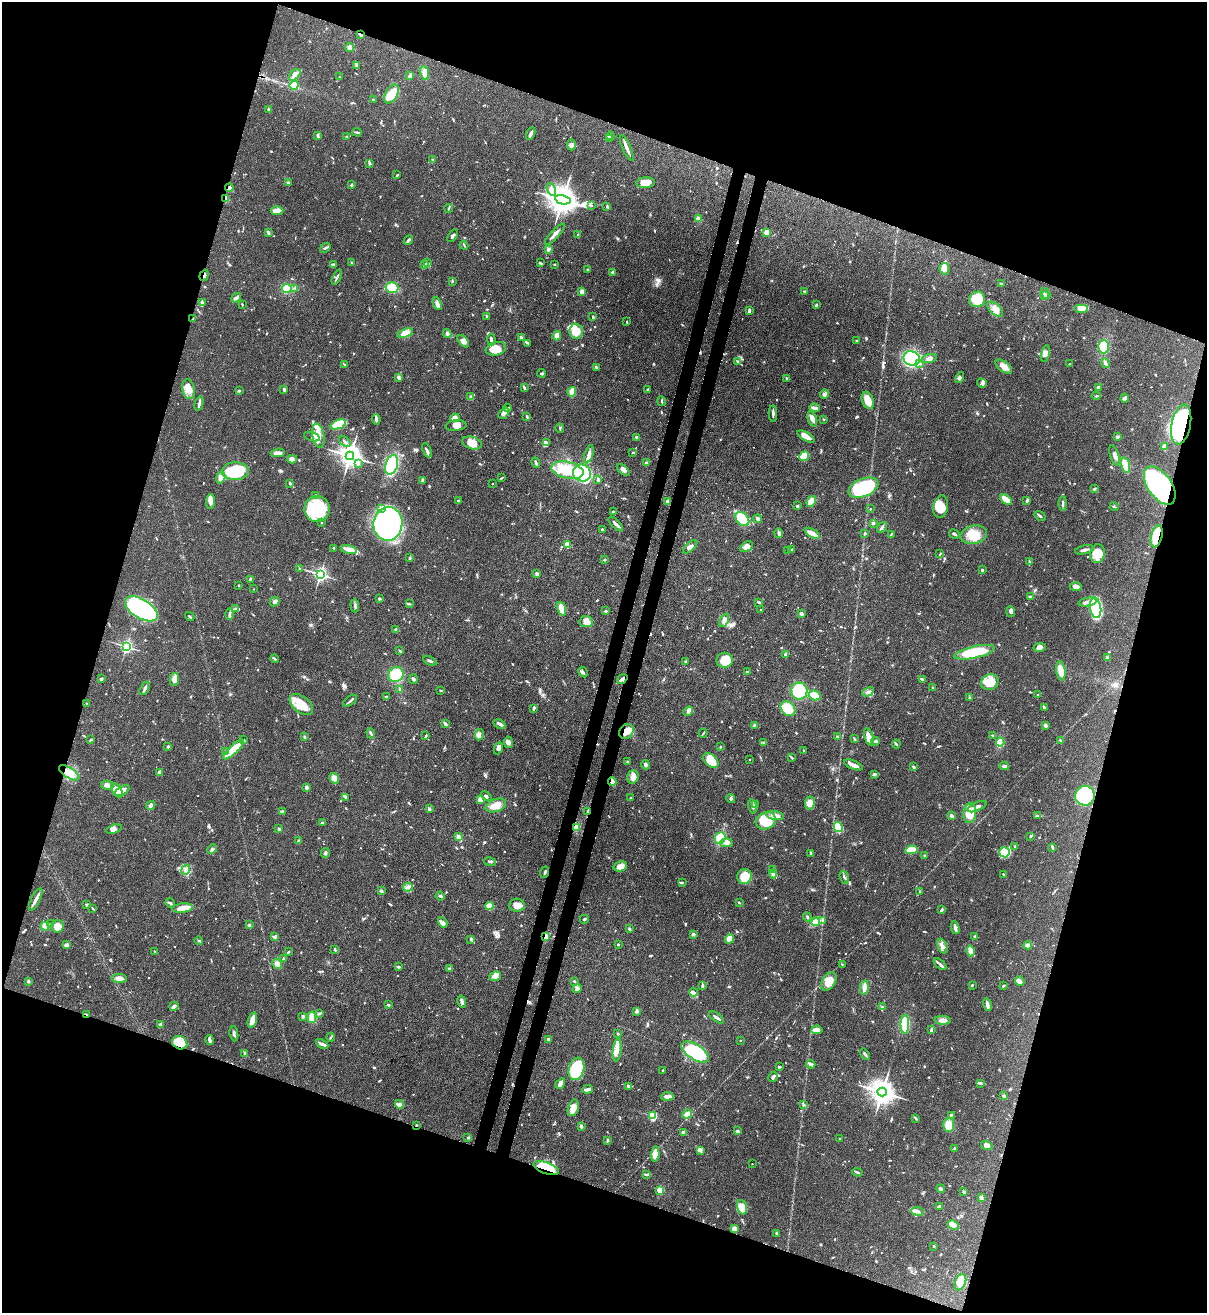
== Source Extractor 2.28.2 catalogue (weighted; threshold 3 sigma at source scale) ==
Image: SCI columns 221-5039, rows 32-5272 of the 5383 x 5305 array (HDU 1 of 3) = the unmasked area's bounding box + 8 px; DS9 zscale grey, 4 x 4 block average (1 PNG px = mean of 4 x 4 image px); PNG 1209 x 1315 px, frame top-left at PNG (2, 2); each listed source drawn as its Kron ellipse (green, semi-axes under 4 px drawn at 4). Shown black and unused: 38% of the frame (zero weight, under 3 of 4 exposures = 7% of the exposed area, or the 3 px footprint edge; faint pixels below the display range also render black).
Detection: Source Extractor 2.28.2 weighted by HDU 2 'WHT'. Background 0.105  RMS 0.0041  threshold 0.0186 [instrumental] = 3 sigma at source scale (4.5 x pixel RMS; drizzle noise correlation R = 1.50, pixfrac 1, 0.05/0.05 arcsec/px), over >= 5 px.
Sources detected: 1074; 1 too faint to see at this stretch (4 x 4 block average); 6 inside a brighter object's white glare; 6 cosmic-ray / hot-pixel residue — neither listed nor drawn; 25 coinciding with a brighter row at this scale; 61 inside a brighter listed object's ellipse — not listed separately; of the other 975, all 500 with FLUX_AUTO >= 2.02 (the completeness limit of this list) listed and drawn (475 fainter detections not listed), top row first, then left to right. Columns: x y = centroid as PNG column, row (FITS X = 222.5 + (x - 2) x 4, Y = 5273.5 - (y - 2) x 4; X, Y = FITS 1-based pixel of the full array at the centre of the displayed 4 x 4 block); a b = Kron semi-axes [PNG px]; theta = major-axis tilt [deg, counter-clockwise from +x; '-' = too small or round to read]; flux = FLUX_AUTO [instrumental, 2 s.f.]
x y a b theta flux
360 35 4 2 - 3.2
350 47 4 4 - 8.9
356 65 3 2 - 4.1
425 73 7 3 -78 30
295 75 7 3 45 10
410 75 3 3 - 6.7
340 77 4 2 - 2.3
294 85 4 4 - 26
392 94 10 6 60 47
373 100 3 2 - 3.7
269 109 3 2 - 3.8
357 132 5 2 - 3.7
531 134 6 2 65 12
317 135 4 3 - 4
347 136 3 2 - 2.9
610 136 4 2 - 4.4
610 138 3 2 - 3.1
571 145 5 4 - 10
627 148 14 2 -66 13
432 159 2 2 - 2.6
370 164 4 2 - 2.8
397 175 2 2 - 3.5
288 183 3 2 - 3
646 183 9 5 3 23
352 185 3 2 - 2.3
229 188 4 3 - 7.2
551 189 6 3 -67 11
226 198 4 2 - 8.6
563 200 8 4 -11 4600
591 205 3 2 - 2.2
607 206 3 2 - 2.6
449 208 4 2 - 2.3
277 211 6 3 1 29
698 219 4 3 - 9.5
767 232 3 3 - 28
268 233 4 2 - 4.9
555 234 14 2 48 11
578 234 2 2 - 2.1
453 236 7 2 53 4.2
408 240 5 2 - 4.3
464 245 4 2 - 2.4
325 248 6 2 40 4
549 249 3 3 - 4.3
352 263 3 2 - 2.2
428 263 3 2 - 3.5
540 263 4 2 - 4.2
555 264 2 2 - 2.8
334 265 3 2 - 9.2
424 265 3 2 - 2.8
945 269 5 5 - 16
587 270 2 2 - 2
613 272 4 2 - 3
204 275 6 2 72 3.9
337 277 8 2 64 5.5
452 281 3 2 - 2.1
1001 284 4 2 - 3.9
287 288 5 4 - 44
295 288 2 2 - 2.6
392 288 6 5 - 43
804 291 2 2 - 6.8
582 292 3 2 - 16
1045 294 6 4 -59 8.2
1044 295 2 2 - 11
236 298 5 3 - 5.8
977 299 8 7 - 56
202 302 4 2 - 3
437 304 6 3 -65 7.5
242 305 3 2 - 2.1
816 305 3 2 - 4.6
1081 308 7 4 0 19
995 309 9 5 -43 21
749 311 4 2 - 6
487 316 3 2 - 2.3
593 317 4 2 - 3.9
193 319 3 2 - 2.2
627 322 3 2 - 2.1
576 331 7 7 - 35
405 333 8 4 18 23
447 333 4 3 - 5.8
557 336 5 4 - 13
521 338 3 2 - 6
491 340 6 2 -83 7.1
463 341 7 4 -50 12
856 341 3 2 - 2.1
528 343 3 2 - 2.2
1103 347 7 5 -90 43
496 349 10 6 11 43
1045 353 8 4 77 11
929 358 8 3 16 7.8
912 359 8 7 - 250
738 362 4 2 - 2.5
1105 363 5 3 - 5.2
344 364 3 2 - 2.4
919 364 3 2 - 3.5
1069 364 2 2 - 2.2
1004 367 9 5 -36 17
596 368 3 2 - 3.2
541 373 4 2 - 4.7
399 378 3 2 - 12
786 378 4 2 - 2.9
959 378 5 3 - 4.7
982 383 5 4 - 5.7
1098 387 3 2 - 4.7
524 388 4 2 - 5
188 389 10 6 -77 25
284 389 3 2 - 5.3
648 390 3 2 - 2.7
239 391 3 2 - 2.7
572 392 5 2 - 43
824 394 4 3 - 5.4
1096 396 4 2 - 2.7
471 397 4 3 - 4.6
1125 398 4 2 - 12
868 400 9 5 -68 33
662 401 5 2 - 3.3
199 403 7 2 75 9.7
507 408 4 2 - 4.3
814 408 5 3 - 6.6
504 413 6 4 48 9.7
773 414 8 2 -89 7.1
527 417 3 2 - 3.7
455 418 5 4 - 14
376 419 5 3 - 7.7
812 419 8 3 -71 17
823 419 2 2 - 2
338 424 8 4 21 91
1181 425 20 9 79 390
456 426 10 5 6 15
560 428 5 2 - 2.2
318 436 12 6 -79 28
312 437 8 2 -17 3.9
637 437 3 2 - 4.9
806 437 9 3 -31 17
1117 437 3 3 - 6
345 442 6 2 -39 5.2
472 443 10 6 -16 28
546 443 4 3 - 8.7
1165 447 4 3 - 9
427 450 7 3 -66 7.7
633 452 2 2 - 2.6
278 453 7 3 8 16
589 454 9 3 73 11
1114 455 10 4 -72 12
350 456 4 3 - 2700
804 456 5 4 - 60
292 459 5 4 - 11
358 463 4 3 - 4.6
536 463 5 2 - 6
647 463 2 2 - 9.7
392 465 10 6 73 140
1125 465 8 4 -73 49
567 470 16 8 -13 100
623 470 8 3 -40 8.5
235 471 13 8 2 150
582 473 9 8 - 160
221 478 6 4 75 10
501 478 4 2 - 2.2
598 479 3 3 - 3.4
422 480 4 3 - 4.2
290 483 3 2 - 4.8
492 483 2 2 - 2.8
1160 486 22 12 -55 580
863 488 16 9 23 240
1094 489 3 2 - 2.8
316 495 2 2 - 3
1006 500 7 3 -37 36
1027 500 4 2 - 5.1
210 501 7 4 83 15
458 501 3 2 - 2.2
668 501 4 3 - 11
811 501 6 3 59 41
1063 504 7 2 90 5.2
797 506 3 2 - 2.9
941 507 11 7 79 41
1114 507 4 2 - 2.5
382 508 3 3 - 6.8
317 509 13 12 - 180
870 509 2 2 - 2.4
613 512 3 2 - 2.8
1040 516 6 2 -36 4.7
742 519 8 6 -46 56
758 519 4 3 - 7.3
322 523 2 2 - 7.2
873 523 2 2 - 18
388 524 17 14 81 1200
616 524 9 2 -44 9.8
882 527 6 2 55 4.5
602 529 2 2 - 3
779 533 5 3 - 5.3
812 533 8 3 -27 20
865 533 2 2 - 3.1
891 534 4 2 - 3.2
954 534 5 2 - 5.1
974 535 13 9 12 43
1157 536 11 5 75 82
567 545 4 3 - 19
690 547 9 3 42 8.8
747 547 7 4 32 16
334 548 3 2 - 2.4
349 549 8 4 -14 20
792 549 2 2 - 2.1
788 550 2 2 - 2.3
1085 550 9 2 12 8.5
940 554 4 2 - 2
1097 554 9 7 82 30
410 558 3 2 - 2.1
604 560 3 2 - 2.1
1029 561 4 2 - 3.2
299 569 3 2 - 2.8
982 570 3 2 - 3.2
320 574 2 2 - 780
537 574 3 3 - 7.8
251 579 3 3 - 6.3
239 585 2 2 - 2.1
1076 587 6 4 -3 12
254 589 2 2 - 2.4
1030 597 4 2 - 5.2
379 599 2 2 - 5.3
274 602 5 3 - 7.2
759 602 4 2 - 3.9
1088 602 9 3 10 17
409 604 3 2 - 2.4
355 606 7 2 -85 5.4
1096 608 10 5 -81 260
141 609 18 9 -32 520
235 609 4 3 - 5
561 609 7 4 -70 36
761 610 2 2 - 2.4
606 611 2 2 - 3.2
1011 612 5 3 - 7.5
801 613 2 2 - 7.1
230 614 5 2 - 6.7
190 616 5 2 - 2.8
724 620 7 4 64 11
586 622 6 5 - 16
396 630 2 2 - 9
126 646 2 2 - 630
1040 647 6 4 10 11
400 651 3 2 - 2.8
974 652 20 6 12 100
785 654 3 2 - 4.8
1107 657 3 2 - 4.6
275 659 4 2 - 3.4
725 660 8 7 - 40
430 661 7 2 -28 4.6
686 661 3 2 - 2.6
1061 671 10 4 -81 25
583 672 5 2 - 4.1
747 672 3 2 - 3.3
396 675 8 7 - 78
101 679 3 2 - 2.6
174 679 6 4 80 17
413 679 5 2 - 3.5
622 679 6 3 37 9.4
922 679 3 2 - 5.6
990 682 9 7 28 53
145 688 7 2 60 5.4
933 688 3 2 - 2.3
400 689 3 2 - 4.3
441 691 3 2 - 3.2
799 691 8 8 - 130
868 692 6 2 28 5.6
815 695 6 5 - 45
1038 695 3 2 - 3.6
386 697 2 2 - 2.4
970 698 3 2 - 2.3
350 701 8 2 36 5.1
87 703 2 2 - 2.1
301 705 13 8 -38 54
534 708 4 2 - 6.3
1044 708 4 2 - 4.6
788 709 8 6 -46 76
688 711 5 3 - 6.9
445 724 3 2 - 7.1
499 724 6 2 -26 7.7
754 725 3 3 - 3.8
1045 725 3 2 - 9.7
626 731 8 6 47 26
371 733 5 2 - 3.1
703 733 4 2 - 2.2
479 735 5 4 - 8
993 735 4 2 - 2.8
426 736 4 2 - 5
304 737 2 2 - 5.5
838 737 3 2 - 3.2
869 737 9 4 -72 15
854 739 3 2 - 2.4
91 740 4 2 - 2.5
244 740 2 2 - 2.6
876 741 4 2 - 4.5
1060 741 3 2 - 3.1
508 742 6 4 -81 8.9
1000 742 4 3 - 30
764 743 2 2 - 12
896 744 4 2 - 3.6
168 746 3 2 - 3.9
720 747 2 2 - 3.1
498 748 6 3 67 10
233 749 13 4 44 74
804 751 3 2 - 2.7
226 752 3 2 - 2.9
791 757 4 2 - 2.3
750 759 2 2 - 3.2
711 761 9 5 -41 53
628 762 3 2 - 3
645 765 5 2 - 4.3
853 765 10 2 -22 19
1004 766 5 2 - 7.7
914 767 4 2 - 3.1
160 772 4 2 - 14
69 773 11 5 -32 25
874 774 3 2 - 5
633 777 7 5 76 15
334 778 5 4 - 16
612 782 4 2 - 19
107 785 6 3 -14 16
306 787 2 2 - 27
117 790 8 4 -56 35
122 791 8 3 29 19
486 796 6 2 -41 5
1085 796 10 9 - 190
345 797 3 2 - 2.2
631 798 2 2 - 2.1
731 798 5 2 - 4.3
480 800 4 4 - 21
810 803 6 5 - 26
151 805 5 3 - 5.8
496 805 10 6 21 29
755 805 2 2 - 2.4
753 806 7 3 -75 6.7
977 807 10 2 23 13
429 809 2 2 - 21
282 811 3 2 - 3.5
588 811 4 2 - 3.4
970 813 10 6 85 41
1038 815 3 2 - 2.9
775 816 9 4 -9 17
951 816 2 2 - 9.1
766 821 10 8 25 110
322 823 3 2 - 2.1
838 827 5 4 - 51
576 828 4 3 - 15
114 829 8 3 17 16
279 829 2 2 - 10
1030 836 3 2 - 4.2
458 837 2 2 - 9.6
720 838 6 5 - 51
299 841 3 2 - 5.7
726 843 6 3 5 8.6
1015 846 2 2 - 2.4
1052 847 3 2 - 4.5
212 849 5 4 - 6.5
911 850 6 3 7 66
1005 852 5 5 - 16
325 853 5 2 - 3.9
811 854 3 3 - 7
924 856 2 2 - 2.1
490 862 6 2 -11 4.6
620 866 7 5 16 21
773 869 4 2 - 3.5
186 870 5 2 - 5.5
545 872 6 2 71 3.6
773 874 4 2 - 4.4
1003 874 3 2 - 3.5
744 876 7 7 - 51
844 878 7 2 -73 4.1
682 883 4 2 - 2.1
408 887 5 2 - 4.7
381 891 2 2 - 6
920 891 2 2 - 2.2
440 896 4 3 - 3.8
36 899 12 3 63 12
170 903 5 2 - 4.3
739 903 3 2 - 2.8
87 904 2 2 - 4.8
517 905 8 6 3 18
489 906 4 4 - 22
92 908 3 2 - 2.2
182 908 10 4 6 27
942 910 3 2 - 5.7
807 917 4 2 - 2.6
584 919 4 2 - 6.1
823 921 3 3 - 3.3
443 922 6 4 -59 10
816 922 4 3 - 41
51 923 4 2 - 2.4
249 925 3 2 - 3.3
45 926 4 3 - 11
57 926 6 6 - 22
955 928 6 2 -78 11
629 929 3 2 - 4.4
693 934 3 3 - 5.4
545 936 2 2 - 110
975 936 2 2 - 12
275 937 4 2 - 3.7
471 939 4 2 - 4.4
730 939 5 4 - 30
199 941 4 2 - 3.5
618 944 2 2 - 5.4
67 945 4 3 - 9.7
1028 945 4 2 - 12
942 946 7 4 -69 13
335 949 3 2 - 3.7
154 951 2 2 - 2.4
971 951 5 3 - 17
288 952 3 2 - 3.6
283 959 2 2 - 2.5
277 964 5 4 - 9.7
842 964 2 2 - 2
940 964 7 2 -41 6.3
398 967 4 2 - 4.8
449 969 2 2 - 6.1
495 976 6 4 23 9.7
119 978 8 4 -3 13
28 981 3 2 - 4.8
574 981 3 2 - 2.7
829 981 10 6 55 33
1020 981 5 3 - 12
972 985 2 2 - 3
1004 985 3 2 - 2.5
703 986 4 2 - 5.3
864 988 7 4 80 15
577 989 5 3 - 5.1
694 992 4 3 - 6.3
462 1001 6 3 -77 7.1
388 1005 3 2 - 2.2
987 1005 6 2 -77 9.9
174 1006 4 3 - 7.9
882 1007 4 2 - 3
637 1011 4 3 - 5.1
320 1013 4 2 - 3.3
86 1014 4 2 - 2.4
303 1016 2 2 - 19
312 1017 6 4 -83 20
716 1017 8 2 -36 8.8
252 1020 8 3 74 29
943 1020 8 4 -4 13
905 1024 9 4 89 78
161 1025 3 3 - 6
817 1030 6 4 5 21
931 1030 4 2 - 3.5
618 1033 3 2 - 2.4
234 1034 7 2 -82 5.6
331 1037 4 2 - 3.6
548 1039 3 2 - 3.1
209 1040 5 2 - 6.9
740 1040 2 2 - 2.1
180 1043 8 6 -25 43
322 1044 6 2 -26 12
617 1050 12 3 83 12
695 1052 15 7 -33 220
245 1054 4 2 - 6.5
865 1054 6 2 -58 4
811 1064 4 3 - 6.4
779 1067 2 2 - 3.7
576 1069 11 7 74 160
663 1070 3 2 - 2.2
773 1077 5 2 - 7.9
981 1083 4 2 - 3.6
560 1084 6 3 59 9.1
629 1086 4 2 - 3.8
588 1089 5 2 - 10
882 1092 5 4 - 3300
667 1096 6 3 6 11
1004 1096 3 2 - 3.6
399 1104 4 3 - 9
804 1105 3 2 - 4.3
573 1108 8 5 74 22
687 1114 5 4 - 9.6
951 1115 3 2 - 3.5
653 1116 2 2 - 200
915 1118 4 2 - 2.5
416 1125 2 2 - 2.4
949 1125 7 5 87 26
581 1126 2 2 - 12
738 1131 3 3 - 3.5
683 1133 3 3 - 5.6
468 1138 3 2 - 2.1
839 1139 2 2 - 6.1
607 1140 4 2 - 3
987 1145 6 4 -15 9.1
954 1148 2 2 - 2.7
700 1150 4 3 - 6.7
655 1154 7 3 84 32
752 1164 2 2 - 2.7
546 1168 13 5 -20 37
858 1172 5 2 - 3.1
646 1174 3 2 - 3.1
941 1188 4 3 - 5.1
660 1190 2 2 - 130
963 1192 3 3 - 3.4
981 1198 3 3 - 4
742 1207 7 4 -74 26
939 1207 4 2 - 4
918 1211 6 2 -4 5.9
953 1225 5 3 - 24
734 1229 3 3 - 20
777 1233 4 2 - 2.2
934 1246 2 2 - 2.5
960 1282 8 5 67 45
Overlapping masked pixels (flux is a lower limit): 18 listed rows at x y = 360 35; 229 188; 226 198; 204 275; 1181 425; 1160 486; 1157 536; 622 679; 626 731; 612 782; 1085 796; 588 811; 576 828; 545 936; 86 1014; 180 1043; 416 1125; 546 1168
Diffuse or blended objects may show on this block-average render without a row.